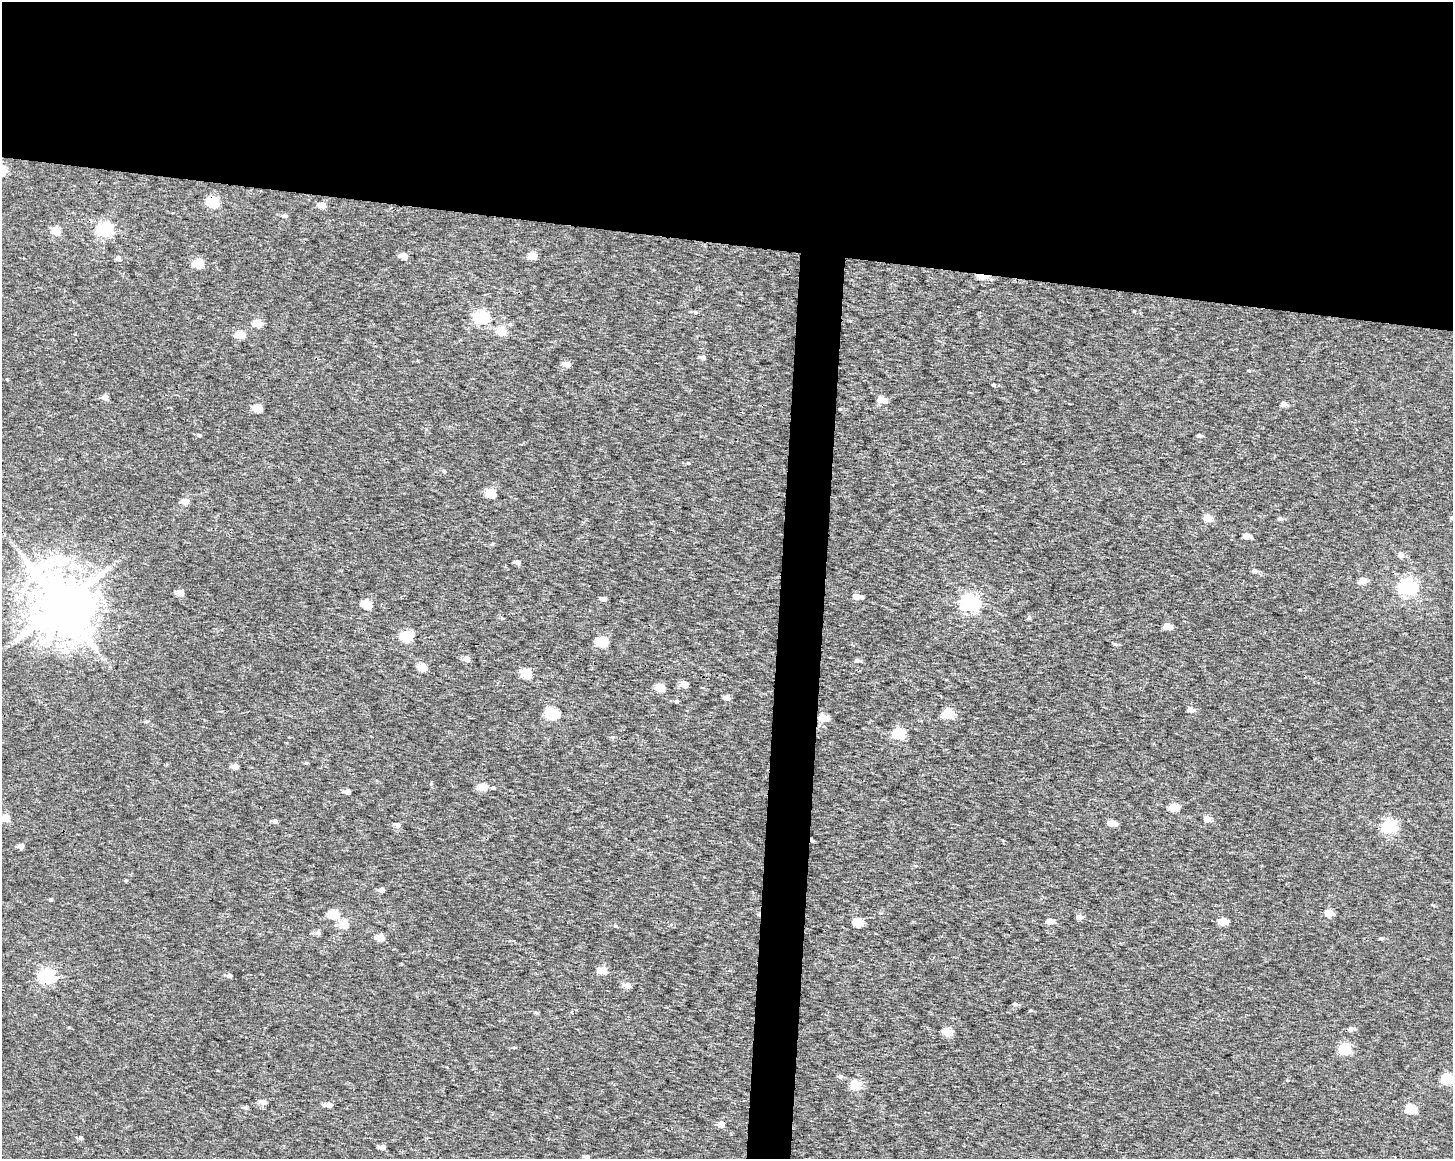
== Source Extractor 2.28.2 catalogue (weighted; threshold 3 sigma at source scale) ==
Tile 2 of 3 x 4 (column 2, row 1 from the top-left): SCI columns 1735-3185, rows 3477-4633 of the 4868 x 4642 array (HDU 1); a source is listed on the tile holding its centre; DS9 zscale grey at full resolution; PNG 1455 x 1161 px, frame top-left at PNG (2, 2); no overlay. Shown black and unused: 23% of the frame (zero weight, under 3 of 4 exposures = <1% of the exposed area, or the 3 px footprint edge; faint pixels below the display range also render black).
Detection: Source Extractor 2.28.2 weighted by HDU 2 'WHT'; one run over the whole footprint, this tile lists its part. Background 9.45e-04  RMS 0.0025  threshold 0.0111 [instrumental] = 3 sigma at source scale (4.5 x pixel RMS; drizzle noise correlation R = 1.50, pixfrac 1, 0.0396/0.0396 arcsec/px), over >= 5 px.
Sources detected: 115; all 115 listed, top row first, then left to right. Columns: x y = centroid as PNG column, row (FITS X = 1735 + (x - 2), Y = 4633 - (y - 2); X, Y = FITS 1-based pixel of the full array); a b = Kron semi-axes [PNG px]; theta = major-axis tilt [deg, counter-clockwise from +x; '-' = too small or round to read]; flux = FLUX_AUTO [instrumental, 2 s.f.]
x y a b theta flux
213 202 6 6 - 21
322 205 6 5 - 2.3
284 216 6 5 - 0.42
105 230 6 6 - 46
56 231 5 5 - 7.4
404 256 5 5 - 2.7
532 256 5 5 - 5.1
118 258 5 5 - 0.89
199 263 5 5 - 10
982 276 8 4 -12 7.9
1134 311 3 3 - 0.24
695 312 5 5 - 0.37
482 317 6 6 - 40
258 323 5 5 - 6.2
501 331 5 5 - 7.5
240 334 5 5 - 6.7
702 357 6 5 - 0.97
567 364 6 5 - 2
1249 371 5 3 - 0.18
994 385 4 3 - 0.34
105 397 5 5 - 1.8
881 400 5 5 - 4.1
1284 404 6 5 - 1.1
258 408 5 5 - 7
840 409 3 3 - 0.21
198 435 5 4 - 0.4
1199 436 5 4 - 0.55
688 463 4 3 - 0.18
444 471 5 4 - 0.37
491 493 5 5 - 9.8
185 501 5 4 - 3.3
1452 517 6 5 - 0.49
1208 518 5 5 - 4.2
1280 519 5 5 - 0.66
1246 536 5 4 - 2.3
492 544 5 4 - 0.27
1401 555 6 5 - 1.4
517 562 5 5 - 0.96
1255 571 6 5 - 0.63
1362 581 5 5 - 2.7
1408 587 7 6 - 83
180 593 5 5 - 3.2
857 597 6 5 - 2.4
604 599 5 4 - 1
969 603 7 6 - 86
366 604 5 5 - 10
61 605 17 15 -58 1900
1029 617 6 5 - 0.4
502 618 5 5 - 0.31
1167 626 5 4 - 3.4
406 636 7 5 32 18
602 642 6 5 - 16
1115 644 6 5 - 0.37
467 659 5 5 - 1.9
857 660 6 5 - 0.72
423 667 5 5 - 6.5
526 674 5 5 - 10
683 684 5 5 - 3.4
661 688 5 5 - 5.9
727 698 6 5 - 1.3
676 701 5 4 - 0.42
1190 709 5 5 - 1.7
552 714 6 5 - 25
947 714 5 5 - 13
822 717 5 5 - 5.9
146 722 5 3 - 0.31
898 733 6 5 - 20
306 763 5 4 - 0.31
235 766 5 4 - 2
431 784 5 3 - 0.25
483 787 5 5 - 6.7
493 788 4 4 - 0.44
347 792 5 4 - 1.2
1173 807 5 5 - 7.4
6 818 5 5 - 5.9
1207 819 5 4 - 3
275 821 5 5 - 0.85
1111 823 5 4 - 3.4
397 825 6 6 - 0.95
1388 826 6 6 - 39
21 846 5 4 - 1.6
381 890 5 5 - 1.2
51 900 4 4 - 0.34
1329 913 5 5 - 3.6
334 915 6 5 - 11
1079 917 5 4 - 1.8
1049 921 5 4 - 2.6
858 922 5 5 - 10
1222 922 5 5 - 5.5
344 924 5 5 - 6.7
615 926 5 4 - 0.34
318 933 6 5 - 0.73
380 937 5 5 - 4.4
1381 938 4 4 - 0.43
603 970 5 5 - 5.4
47 976 6 6 - 48
229 976 5 4 - 0.81
627 985 7 5 -11 1.8
1015 1004 6 5 - 0.44
1030 1010 5 3 - 0.23
1351 1029 6 5 - 0.92
947 1032 5 5 - 5.6
514 1047 5 3 - 0.24
1344 1049 6 5 - 23
840 1076 7 5 -38 0.53
1447 1079 5 5 - 21
855 1085 5 5 - 12
263 1102 6 5 - 1.5
329 1105 6 5 - 1.6
245 1108 5 5 - 0.52
1410 1109 5 5 - 12
721 1124 5 5 - 2.3
80 1138 5 5 - 0.59
382 1147 5 4 - 1.6
586 1157 5 4 - 0.69
Overlapping masked pixels (flux is a lower limit): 3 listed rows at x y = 213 202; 982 276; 822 717
Isophote crosses this tile's border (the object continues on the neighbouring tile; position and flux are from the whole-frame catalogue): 2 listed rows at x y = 1452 517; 6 818
Unlisted compact peaks at least as high as the median listed source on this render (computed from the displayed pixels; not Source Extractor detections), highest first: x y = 126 880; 537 1013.